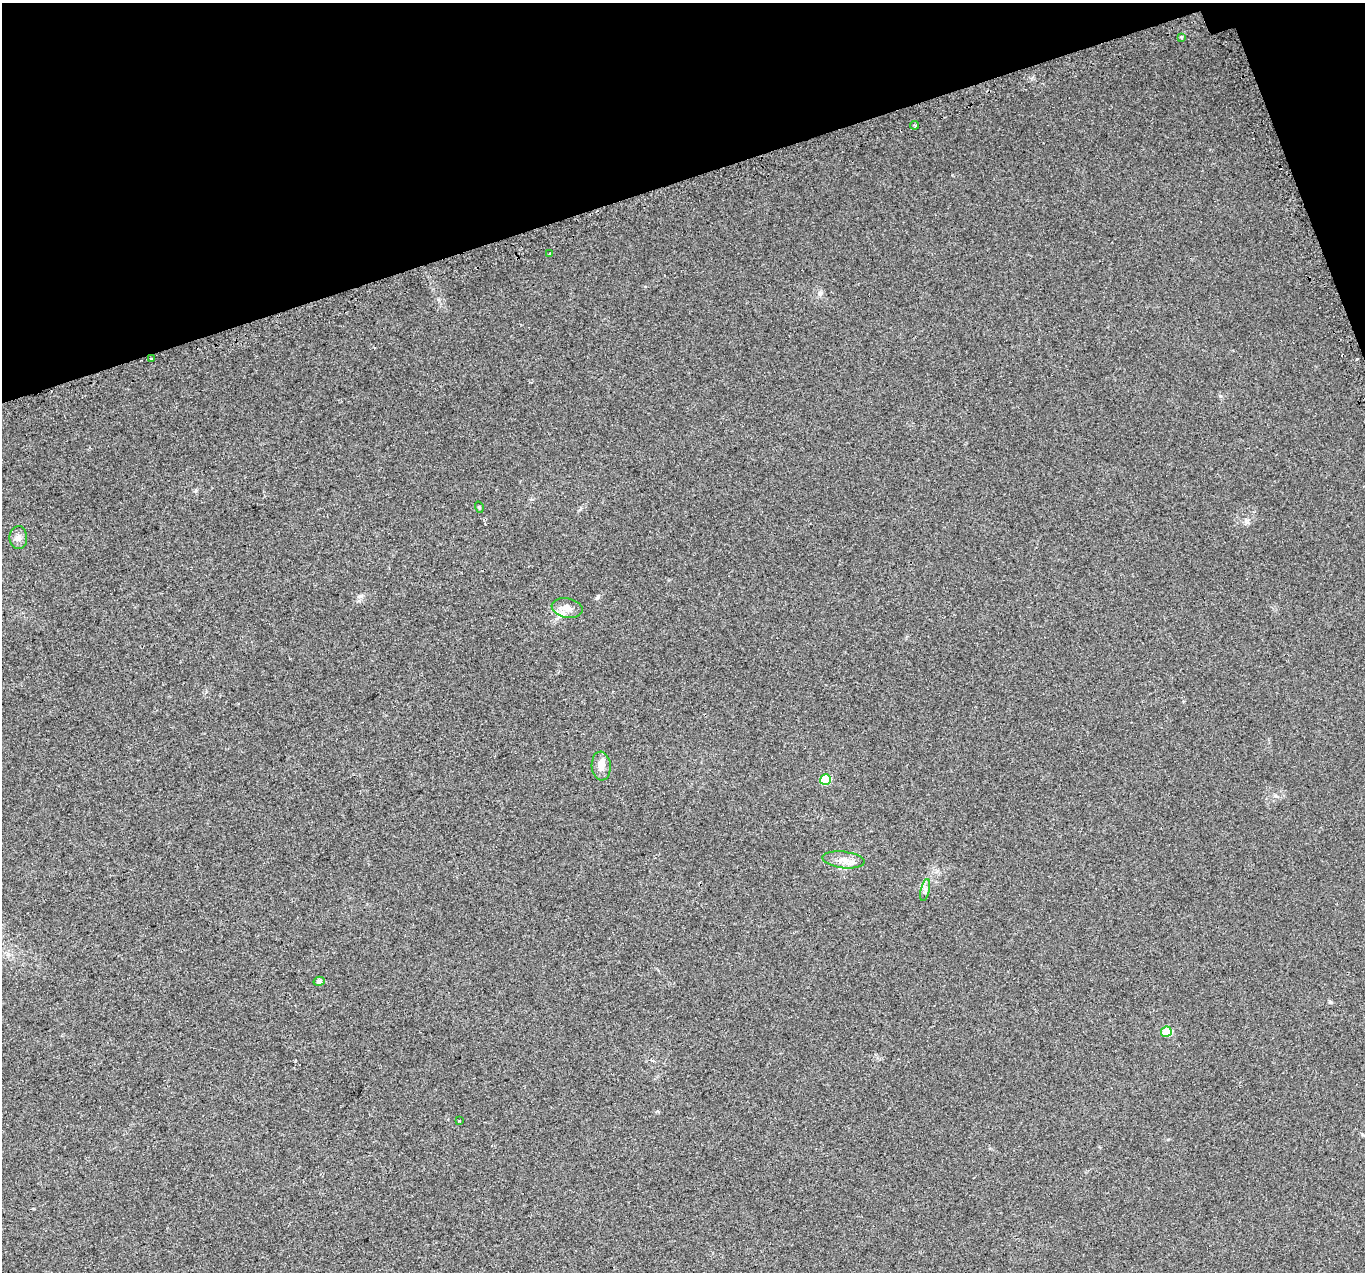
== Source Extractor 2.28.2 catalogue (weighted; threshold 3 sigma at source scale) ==
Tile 3 of 4 x 4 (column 3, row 1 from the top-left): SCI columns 2761-4123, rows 3972-5241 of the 5518 x 5351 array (HDU 1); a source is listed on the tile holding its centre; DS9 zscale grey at full resolution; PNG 1367 x 1274 px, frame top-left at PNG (2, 3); each listed source drawn as its Kron ellipse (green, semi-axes under 4 px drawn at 4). Shown black and unused: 16% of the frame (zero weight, under 2 of 3 exposures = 3% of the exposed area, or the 3 px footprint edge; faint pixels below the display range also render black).
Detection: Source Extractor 2.28.2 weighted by HDU 2 'WHT'; one run over the whole footprint, this tile lists its part. Background 0.0227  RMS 0.0068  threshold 0.0304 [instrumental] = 3 sigma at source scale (4.5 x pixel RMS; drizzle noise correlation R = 1.50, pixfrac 1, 0.0396/0.0396 arcsec/px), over >= 5 px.
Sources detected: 15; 1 inside a brighter listed object's ellipse — not listed separately; the other 14 listed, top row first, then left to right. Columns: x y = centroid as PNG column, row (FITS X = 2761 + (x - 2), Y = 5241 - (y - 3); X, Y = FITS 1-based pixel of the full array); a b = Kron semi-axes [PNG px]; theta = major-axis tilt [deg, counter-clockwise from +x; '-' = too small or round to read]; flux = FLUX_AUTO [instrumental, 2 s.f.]
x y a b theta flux
1181 37 4 3 - 0.87
915 125 4 3 - 1.1
550 254 3 3 - 1.3
151 358 3 3 - 8.4
479 507 5 3 - 0.59
18 538 11 9 -90 3.5
567 608 15 9 -11 5.5
601 766 14 9 -86 5.4
825 780 5 5 - 23
844 860 21 8 -6 6.1
925 890 11 4 77 2
319 981 5 4 - 1.7
1166 1032 5 5 - 19
459 1121 3 3 - 1.5
Overlapping masked pixels (flux is a lower limit): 1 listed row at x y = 151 358
Unlisted compact peaks at least as high as the median listed source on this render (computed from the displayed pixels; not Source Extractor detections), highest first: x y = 361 596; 1220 396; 1275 796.